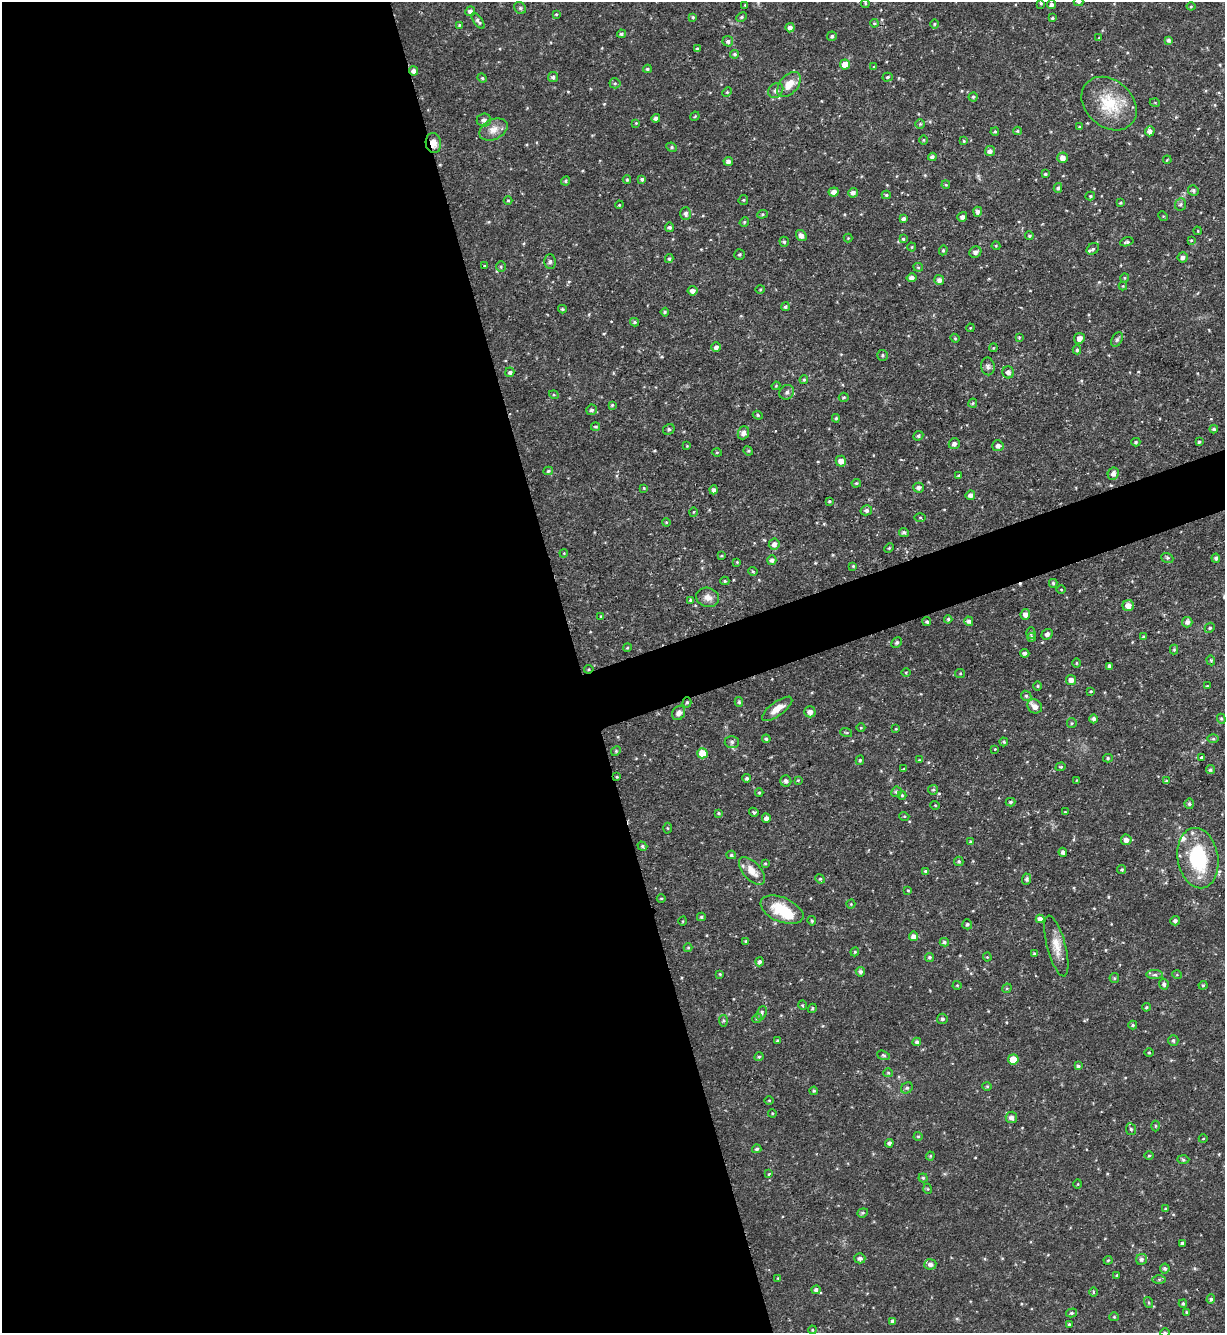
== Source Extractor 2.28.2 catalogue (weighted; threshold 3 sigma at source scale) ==
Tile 9 of 4 x 4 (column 1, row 3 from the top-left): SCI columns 146-1368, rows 1332-2662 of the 5308 x 5324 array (HDU 1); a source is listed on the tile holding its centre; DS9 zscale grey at full resolution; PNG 1227 x 1335 px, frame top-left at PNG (2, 2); each listed source drawn as its Kron ellipse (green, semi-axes under 4 px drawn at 4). Shown black and unused: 50% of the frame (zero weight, under 2 of 3 exposures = <1% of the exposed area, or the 3 px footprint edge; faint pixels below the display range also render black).
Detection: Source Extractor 2.28.2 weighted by HDU 2 'WHT'; one run over the whole footprint, this tile lists its part. Background 0.0643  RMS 0.0054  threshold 0.0245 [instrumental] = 3 sigma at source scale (4.5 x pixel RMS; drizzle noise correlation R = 1.50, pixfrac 1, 0.05/0.05 arcsec/px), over >= 5 px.
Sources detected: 355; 1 inside a brighter object's white glare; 1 cosmic-ray / hot-pixel residue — neither listed nor drawn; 5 inside a brighter listed object's ellipse — not listed separately; the other 348 listed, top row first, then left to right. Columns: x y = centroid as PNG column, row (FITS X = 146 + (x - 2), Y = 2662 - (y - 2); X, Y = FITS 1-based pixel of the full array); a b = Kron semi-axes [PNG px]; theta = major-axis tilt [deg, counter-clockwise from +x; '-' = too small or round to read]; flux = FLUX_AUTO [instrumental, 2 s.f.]
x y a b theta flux
1079 2 5 4 - 0.82
865 3 5 3 - 0.68
1041 3 3 3 - 0.58
745 5 3 3 - 0.4
1051 5 4 4 - 1.7
1191 6 4 4 - 0.56
520 8 6 5 - 1
470 11 5 4 - 1.6
556 14 4 3 - 0.56
693 17 4 3 - 0.73
742 17 5 4 - 0.83
1052 18 4 3 - 0.81
478 21 9 4 -55 1.5
874 23 4 4 - 0.6
934 24 5 3 - 0.5
459 25 4 3 - 0.49
790 28 5 4 - 2.1
621 34 4 4 - 0.97
832 36 5 4 - 1
1099 38 3 3 - 0.44
1168 40 4 3 - 1.3
728 41 5 5 - 1.6
697 49 4 3 - 0.67
735 54 4 4 - 1
845 64 5 5 - 6
874 67 4 3 - 0.46
647 69 4 3 - 0.88
413 71 4 4 - 2.1
553 77 5 5 - 1.2
888 77 5 4 - 0.83
482 78 5 4 - 0.61
615 83 5 5 - 0.85
789 85 14 9 50 6.9
776 90 8 6 45 1.9
727 92 5 4 - 0.64
973 97 4 4 - 0.76
1155 103 5 3 - 0.47
1109 104 30 23 -42 22
695 116 5 3 - 0.54
656 118 4 4 - 2
484 120 7 6 - 1.9
636 123 4 3 - 0.47
920 124 4 4 - 0.7
1079 127 4 3 - 0.63
493 129 15 10 27 4.9
1017 131 4 4 - 0.63
1150 131 5 4 - 2.4
995 132 4 3 - 0.73
923 140 5 3 - 0.51
964 141 4 3 - 0.63
433 143 10 7 -80 4.3
672 147 5 4 - 0.85
990 151 5 5 - 2
932 157 4 4 - 1.8
1063 158 5 5 - 3.3
1167 160 4 3 - 0.46
728 161 5 4 - 1.9
1045 174 4 3 - 0.72
642 179 4 3 - 1
627 180 4 4 - 0.59
566 181 5 4 - 0.8
946 185 4 3 - 0.49
1058 188 5 4 - 1
1193 190 5 5 - 1
834 192 5 4 - 2.6
853 193 5 5 - 2
886 195 4 4 - 0.74
1090 196 5 4 - 0.78
508 200 4 3 - 0.52
743 200 5 4 - 0.61
1120 203 4 3 - 0.65
1180 204 6 5 - 1
619 205 4 3 - 0.47
978 212 5 4 - 1.8
686 214 6 5 - 1.7
762 214 5 4 - 0.72
1163 216 5 4 - 0.61
962 217 5 4 - 1.9
903 219 4 4 - 1.4
744 222 5 4 - 0.69
669 227 5 4 - 1.3
1198 231 4 2 - 0.4
801 236 6 5 - 2.6
1029 236 4 4 - 0.72
848 238 4 4 - 0.51
903 239 4 4 - 0.71
1191 240 3 3 - 0.53
784 242 5 4 - 0.92
1127 242 7 4 16 1.1
996 246 4 4 - 0.5
912 247 4 4 - 0.58
1093 249 7 5 36 1.3
943 250 5 4 - 0.74
975 252 6 5 - 1.9
739 254 5 5 - 0.98
1183 257 5 5 - 1.9
669 259 4 3 - 0.93
550 262 7 5 89 1.2
485 266 3 3 - 0.61
501 267 5 5 - 0.81
918 267 5 4 - 0.64
912 278 5 4 - 2.1
1124 278 5 3 - 0.52
939 280 5 5 - 2.3
1123 286 4 4 - 0.5
760 289 4 3 - 0.51
692 291 5 4 - 2.5
785 307 4 4 - 1.1
562 309 4 3 - 0.7
665 312 4 4 - 0.77
634 322 4 3 - 0.85
970 328 4 3 - 0.5
1019 337 3 3 - 0.49
955 338 4 4 - 0.59
1079 338 5 5 - 2.7
1117 340 8 5 63 1.1
716 347 5 4 - 1.9
993 348 4 3 - 0.47
1077 350 4 4 - 0.75
882 355 5 5 - 1
988 366 9 7 -80 1.6
510 372 5 4 - 1.2
1008 372 6 5 - 2.2
804 380 4 3 - 0.75
776 386 4 3 - 0.53
787 392 8 6 47 1.6
554 395 5 3 - 0.58
844 397 5 4 - 0.76
973 403 4 4 - 0.61
612 405 4 4 - 0.72
591 410 5 5 - 1.2
758 415 5 4 - 0.74
836 418 4 3 - 0.78
596 427 4 3 - 0.85
669 429 6 5 - 1.1
1214 429 4 3 - 0.88
743 433 7 5 69 2.4
918 436 5 4 - 0.9
1136 442 4 4 - 0.7
1199 442 4 4 - 0.86
954 444 6 5 - 2.4
687 446 4 4 - 0.45
998 446 5 5 - 2.2
748 451 5 4 - 0.69
717 452 5 3 - 0.5
841 461 5 5 - 3.6
548 471 5 4 - 0.87
1113 474 6 5 - 2.5
959 476 3 3 - 0.76
856 483 5 3 - 0.65
644 488 4 3 - 0.49
918 488 5 5 - 1.9
714 490 4 4 - 1.5
970 495 5 4 - 1.9
829 501 4 3 - 0.6
866 510 6 5 - 1.8
693 512 5 3 - 0.48
920 517 6 4 -1 0.61
666 522 4 3 - 0.5
904 532 5 4 - 1.1
774 544 5 5 - 2.2
889 548 5 3 - 0.51
564 553 4 3 - 0.46
721 556 3 3 - 0.58
1167 558 6 5 - 1
1216 558 4 4 - 1
772 560 5 4 - 1.6
737 562 3 3 - 0.49
853 566 3 3 - 0.61
753 571 4 3 - 0.55
725 581 4 4 - 0.75
1053 583 4 3 - 0.87
1061 589 4 3 - 0.52
708 597 11 9 -19 3.6
690 600 3 3 - 0.78
1128 606 5 5 - 4.6
1025 614 5 5 - 2.9
601 616 3 2 - 0.45
948 619 4 3 - 0.89
969 621 5 4 - 1.5
927 622 4 4 - 0.95
1187 622 5 5 - 1.9
1210 628 5 4 - 0.96
1031 633 5 4 - 0.86
1047 634 6 5 - 1.7
1032 637 4 4 - 0.98
1143 637 4 4 - 0.96
897 642 6 4 44 1
627 648 4 3 - 0.51
1174 650 5 4 - 0.7
1025 653 4 4 - 1.4
1211 660 5 4 - 0.7
1076 663 4 3 - 0.48
1109 666 4 3 - 1.4
589 669 4 4 - 0.65
906 673 4 3 - 0.48
960 673 5 4 - 0.68
1071 680 5 5 - 2.6
1038 686 4 3 - 0.48
1207 686 4 3 - 0.55
1091 691 4 3 - 0.57
1026 696 5 4 - 1
687 702 5 4 - 0.91
739 702 5 4 - 0.88
1035 706 8 6 -40 3.3
777 709 18 7 36 5.6
810 712 5 5 - 2.8
679 713 7 6 - 2.5
1094 719 4 4 - 1.6
1221 719 5 4 - 0.75
1072 723 5 4 - 0.75
861 728 4 3 - 0.41
896 729 3 2 - 0.4
846 732 6 3 -19 0.6
766 739 4 4 - 1
1213 739 6 4 0 0.84
732 742 7 6 - 1.3
1004 742 4 4 - 0.67
995 749 3 3 - 0.38
616 751 5 4 - 0.64
702 753 5 5 - 11
1201 757 4 3 - 1.2
1108 758 5 4 - 0.82
860 760 5 3 - 0.71
919 760 4 3 - 0.37
1061 767 5 4 - 0.71
904 769 4 3 - 0.51
1210 770 4 4 - 0.83
617 777 3 3 - 0.56
747 778 4 4 - 1.2
798 780 4 3 - 0.49
1077 780 4 2 - 0.35
786 781 5 5 - 1.9
1166 781 4 3 - 0.71
933 790 5 4 - 0.77
896 792 5 5 - 1.1
759 793 4 4 - 0.57
902 795 4 4 - 0.58
1010 802 5 4 - 0.77
1189 804 5 4 - 1.1
935 805 5 3 - 0.44
754 812 5 3 - 0.8
1065 812 3 3 - 0.49
718 813 4 4 - 0.6
904 816 5 3 - 0.51
766 818 4 4 - 2.2
667 828 5 3 - 0.51
1126 840 5 5 - 2.6
971 842 4 4 - 0.62
642 846 5 4 - 0.82
1063 852 4 4 - 1.6
731 855 5 4 - 0.88
1198 858 30 20 -80 39
959 861 5 4 - 0.97
765 863 4 3 - 0.53
1122 869 4 4 - 0.76
752 871 17 8 -49 6.6
926 871 4 3 - 1.1
820 879 5 4 - 0.67
1027 879 5 4 - 1.2
908 890 4 3 - 0.53
661 899 4 3 - 0.45
851 904 4 4 - 0.53
782 910 22 12 -23 17
701 917 4 4 - 0.78
1040 919 4 4 - 2.2
683 921 4 3 - 0.49
812 921 4 4 - 0.72
1175 921 5 4 - 1.4
967 924 5 5 - 1.1
913 936 4 4 - 2.2
746 941 4 3 - 0.47
944 942 4 3 - 1
1056 946 31 9 -75 7.9
688 948 4 4 - 0.55
855 952 4 4 - 0.56
1034 954 4 3 - 0.83
929 957 4 4 - 0.89
987 957 4 4 - 0.51
759 962 4 4 - 1.5
860 972 5 4 - 1.4
720 974 3 2 - 0.5
1155 975 8 4 0 1.2
1177 975 5 3 - 0.47
1114 978 5 5 - 0.68
1164 984 5 4 - 1.3
957 985 4 4 - 0.5
1203 985 4 4 - 0.61
1007 988 5 4 - 0.66
802 1005 5 3 - 0.64
1146 1007 4 3 - 0.67
812 1008 5 4 - 0.8
762 1013 7 4 70 1.2
757 1018 5 4 - 0.78
942 1019 5 5 - 1
723 1021 6 4 -85 0.77
1133 1025 4 4 - 0.85
1173 1040 5 5 - 1
777 1041 3 3 - 0.6
917 1042 4 4 - 1.2
1149 1053 5 3 - 0.54
883 1055 7 4 -18 0.79
759 1057 5 4 - 0.7
1013 1059 5 5 - 10
1078 1066 4 4 - 1.1
888 1073 5 4 - 0.63
987 1086 4 4 - 0.61
907 1088 6 5 - 1.1
814 1091 4 3 - 0.68
769 1100 5 3 - 0.46
772 1113 4 4 - 0.53
1011 1117 6 5 - 2.2
1155 1126 5 3 - 0.59
1131 1129 6 5 - 1.1
918 1136 4 4 - 0.64
1203 1139 4 3 - 0.38
889 1143 4 4 - 1.4
757 1149 4 4 - 0.94
930 1156 4 4 - 0.64
1149 1156 5 3 - 0.49
1183 1160 6 4 -2 0.73
769 1174 3 3 - 0.88
923 1178 4 4 - 0.74
1078 1184 5 3 - 0.49
928 1189 5 3 - 0.5
1166 1209 4 3 - 0.68
863 1213 5 4 - 0.72
1182 1243 4 4 - 0.73
860 1258 5 5 - 1.8
1141 1259 6 5 - 1.5
1108 1260 4 4 - 0.6
930 1264 6 5 - 2
1165 1268 5 5 - 1.3
1117 1275 4 3 - 0.58
778 1278 4 4 - 0.48
1159 1279 6 4 0 0.93
816 1290 4 4 - 1.4
1093 1292 5 3 - 0.57
1211 1299 4 4 - 1
1149 1302 6 3 -71 0.66
1183 1304 4 3 - 0.85
1186 1312 4 3 - 0.52
1071 1313 5 4 - 0.86
1114 1317 4 4 - 0.56
893 1321 4 4 - 1.7
1069 1324 4 3 - 0.68
812 1330 4 3 - 0.47
1165 1332 5 3 - 0.57
Overlapping masked pixels (flux is a lower limit): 5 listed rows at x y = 413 71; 433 143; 589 669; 687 702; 617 777
Isophote crosses this tile's border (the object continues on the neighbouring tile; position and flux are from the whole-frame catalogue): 2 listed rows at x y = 1079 2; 1165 1332